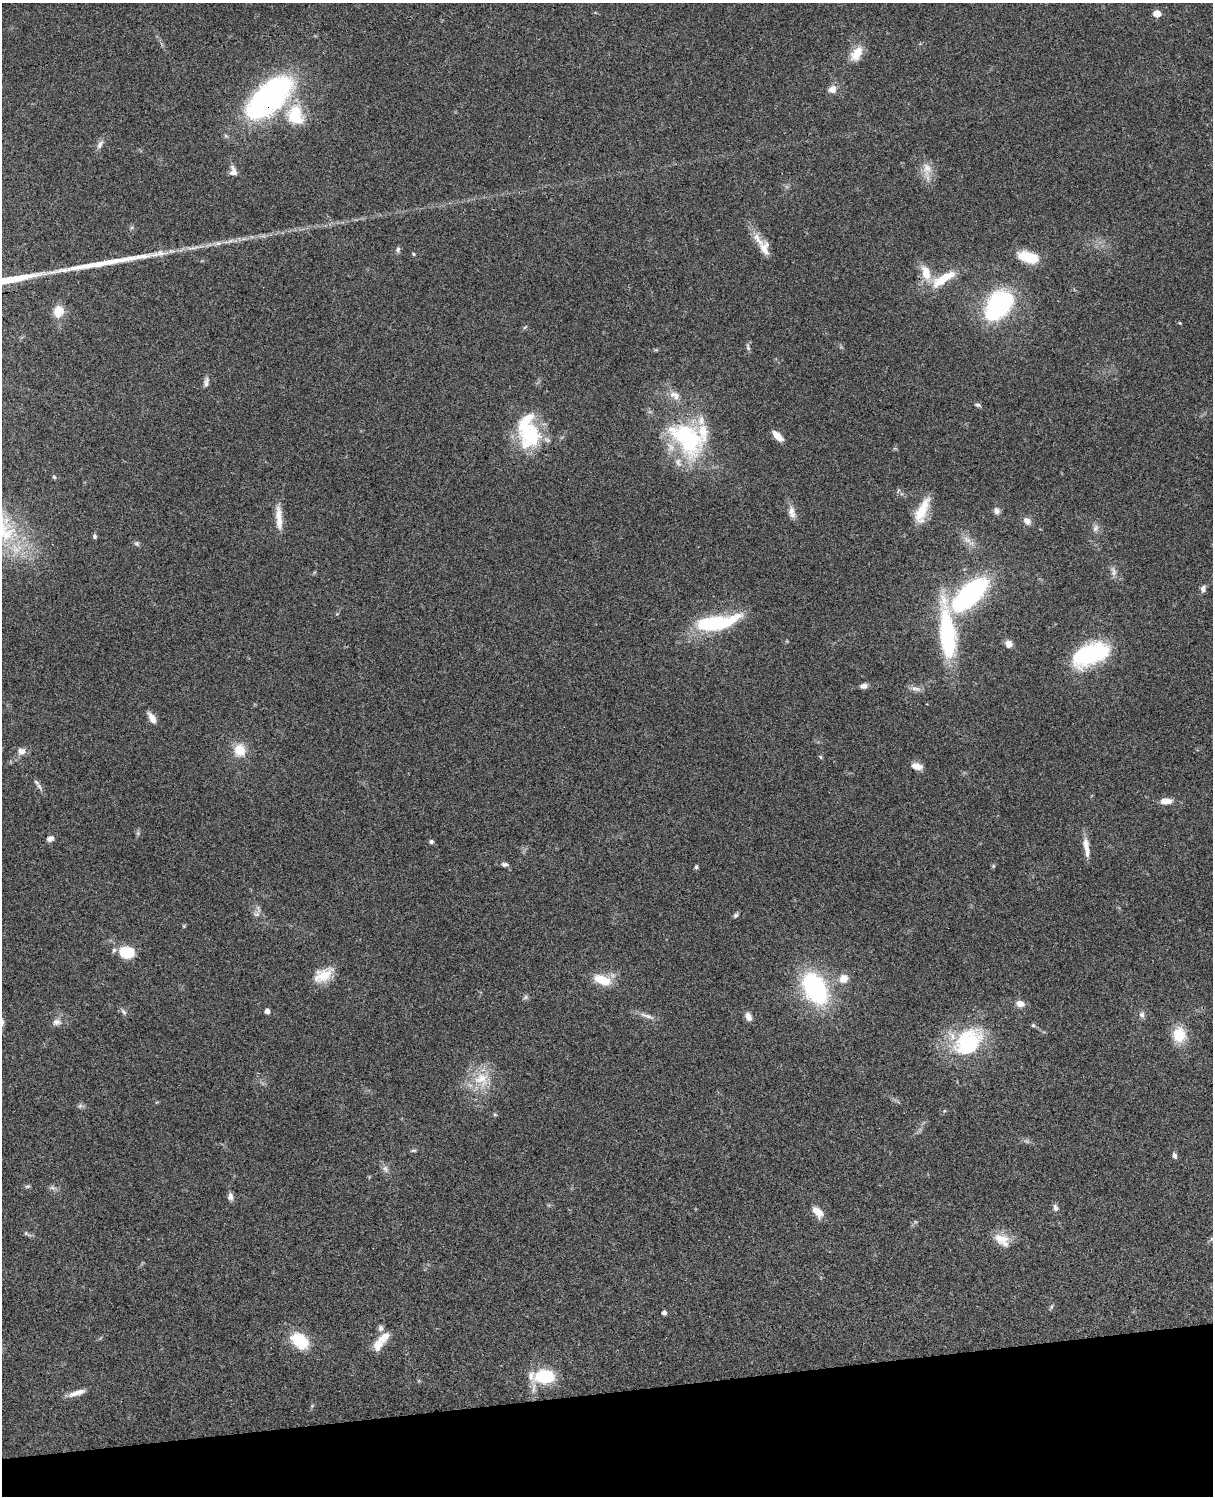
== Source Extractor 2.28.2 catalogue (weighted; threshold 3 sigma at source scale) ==
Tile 10 of 4 x 3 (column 2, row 3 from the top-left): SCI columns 1333-2543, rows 279-1772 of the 5085 x 4926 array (HDU 1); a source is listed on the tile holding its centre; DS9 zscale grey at full resolution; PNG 1215 x 1498 px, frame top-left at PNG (2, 3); no overlay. Shown black and unused: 7% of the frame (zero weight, under 3 of 4 exposures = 6% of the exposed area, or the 3 px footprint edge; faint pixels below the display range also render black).
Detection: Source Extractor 2.28.2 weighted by HDU 2 'WHT'; one run over the whole footprint, this tile lists its part. Background 0.081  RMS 0.0058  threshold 0.0262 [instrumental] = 3 sigma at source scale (4.5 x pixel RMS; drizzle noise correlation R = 1.50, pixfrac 1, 0.05/0.05 arcsec/px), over >= 5 px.
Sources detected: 108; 1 too faint to see at this stretch — not listed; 10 inside a brighter listed object's ellipse — not listed separately; the other 97 listed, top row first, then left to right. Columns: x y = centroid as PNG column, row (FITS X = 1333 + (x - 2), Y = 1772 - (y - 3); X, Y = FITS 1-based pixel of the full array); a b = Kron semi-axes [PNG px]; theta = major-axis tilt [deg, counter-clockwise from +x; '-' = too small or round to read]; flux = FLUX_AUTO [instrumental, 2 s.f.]
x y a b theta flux
1157 13 5 5 - 10
857 53 20 11 58 9.8
832 89 10 9 - 4.1
269 98 58 27 43 140
295 115 27 21 -78 22
100 144 14 6 62 2.6
927 169 19 12 -88 6.9
233 171 12 8 -80 3.7
758 239 25 8 -58 7.7
398 250 8 6 76 1.3
414 254 5 3 - 0.72
1028 257 22 11 -16 16
926 273 21 11 -73 9.9
943 279 33 10 32 16
999 305 35 22 52 68
58 311 13 11 70 9.1
1180 323 4 3 - 0.51
525 327 6 4 20 0.79
748 347 11 4 -73 1.4
206 382 15 6 76 2.5
978 405 8 4 -16 1.1
530 434 36 29 85 39
778 436 14 6 -44 6
686 437 60 37 -51 76
54 477 5 5 - 0.83
898 491 6 4 71 0.82
922 511 33 12 67 15
997 511 9 8 - 2.4
792 512 17 8 -78 4.4
279 518 34 8 -87 8.6
1027 521 11 8 -47 3.3
1095 528 11 8 66 2.6
94 536 6 5 - 1.2
967 540 13 8 -32 4.1
137 543 8 6 -37 1.3
1113 571 14 7 -78 3
1203 589 9 6 77 2.2
969 595 31 13 43 150
715 623 38 12 9 63
947 635 62 15 -84 68
1008 644 8 7 - 3.7
1090 654 41 21 22 57
863 686 10 6 14 2.5
916 689 16 6 -12 2.9
152 718 15 7 -59 4.7
240 750 14 13 - 11
21 751 12 9 -2 3.6
820 757 5 4 - 0.75
917 766 12 7 -17 4.9
39 786 13 5 -52 2.1
1166 801 13 7 0 5.3
50 839 8 6 26 2.4
431 842 5 4 - 1.5
1086 845 23 8 -78 6.1
505 864 9 5 -6 1.7
993 866 5 5 - 0.73
696 867 5 4 - 1.1
256 914 11 8 12 2.6
735 915 7 5 45 1.2
184 926 5 3 - 0.64
114 950 7 5 73 1.3
127 952 12 9 -5 24
323 975 24 14 30 12
844 979 12 10 41 5.8
602 980 23 11 -20 12
815 989 28 18 -59 85
525 997 8 5 23 1.2
1020 1004 11 8 -10 4.1
267 1011 4 4 - 3.1
124 1012 10 5 -55 1.6
1142 1014 8 7 - 2
647 1016 24 5 -17 3.4
748 1017 10 7 -65 4
57 1022 12 8 -4 3.1
1033 1025 6 5 - 1.1
1179 1035 16 13 89 15
968 1042 42 30 39 49
481 1079 23 23 - 18
80 1106 7 6 - 1.3
495 1114 6 5 - 0.76
413 1150 8 4 -1 0.88
1175 1156 8 5 -76 1.6
385 1169 11 7 -50 2.5
27 1186 8 4 18 1
52 1188 9 5 -19 1.6
230 1197 10 6 -86 2.4
1055 1208 10 6 -70 2
818 1212 16 9 -49 6.3
27 1234 14 5 -30 1.5
1002 1240 23 14 -33 9.3
1051 1307 6 4 89 0.89
664 1313 4 4 - 2.1
384 1337 21 12 38 6.8
300 1341 17 12 -43 26
544 1376 17 11 3 34
77 1393 23 6 18 4.8
312 1406 5 5 - 0.69
Overlapping masked pixels (flux is a lower limit): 1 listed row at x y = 269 98